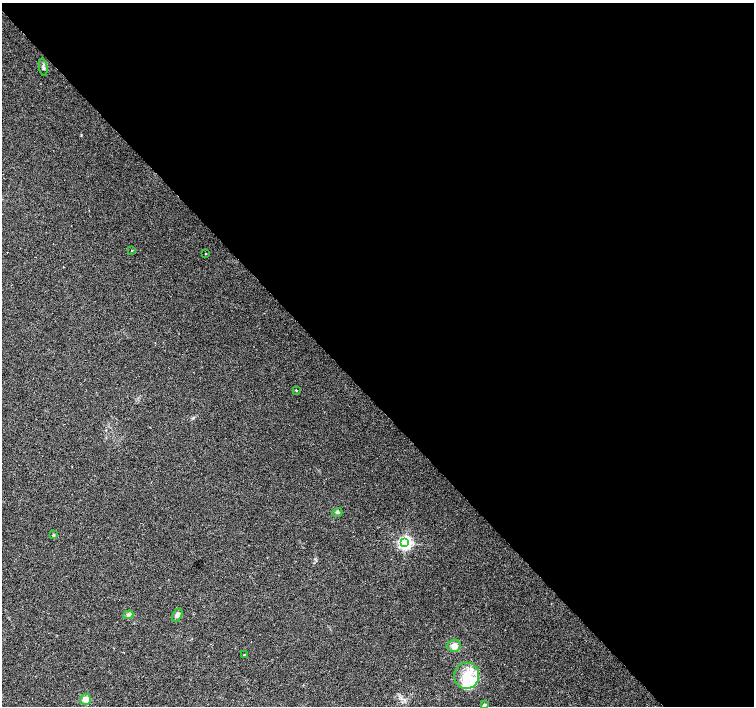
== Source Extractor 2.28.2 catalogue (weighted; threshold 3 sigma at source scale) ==
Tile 8 of 4 x 4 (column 4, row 2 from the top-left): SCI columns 4515-6018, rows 3028-4434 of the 6018 x 5989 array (HDU 1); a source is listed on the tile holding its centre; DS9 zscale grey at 2 x 2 block average (1 PNG px = mean of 2 x 2 image px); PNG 756 x 708 px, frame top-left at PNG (2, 3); each listed source drawn as its Kron ellipse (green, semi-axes under 4 px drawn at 4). Shown black and unused: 57% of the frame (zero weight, under 2 of 3 exposures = <1% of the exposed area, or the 3 px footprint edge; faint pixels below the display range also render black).
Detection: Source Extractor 2.28.2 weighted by HDU 2 'WHT'; one run over the whole footprint, this tile lists its part. Background 0.0386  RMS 0.0086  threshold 0.0389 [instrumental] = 3 sigma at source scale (4.5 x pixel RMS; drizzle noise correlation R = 1.50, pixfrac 1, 0.0396/0.0396 arcsec/px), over >= 5 px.
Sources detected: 20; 6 inside a brighter listed object's ellipse — not listed separately; the other 14 listed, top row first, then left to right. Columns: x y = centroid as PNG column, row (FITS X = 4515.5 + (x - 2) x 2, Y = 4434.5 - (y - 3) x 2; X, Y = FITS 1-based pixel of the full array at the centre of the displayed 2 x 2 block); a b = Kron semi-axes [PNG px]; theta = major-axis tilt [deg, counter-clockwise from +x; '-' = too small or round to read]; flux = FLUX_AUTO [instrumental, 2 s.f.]
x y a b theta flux
43 67 9 3 -81 4.4
132 250 2 2 - 1.2
206 254 2 2 - 1.1
296 390 2 2 - 1.8
337 513 5 4 - 3.3
53 535 3 3 - 1.5
405 543 4 4 - 510
128 615 5 4 - 4.9
177 615 7 4 63 7.2
454 646 7 6 - 12
244 655 2 2 - 2.2
467 676 13 12 - 40
85 699 5 5 - 10
484 705 3 2 - 5.5
Diffuse or blended objects may show on this block-average render without a row.